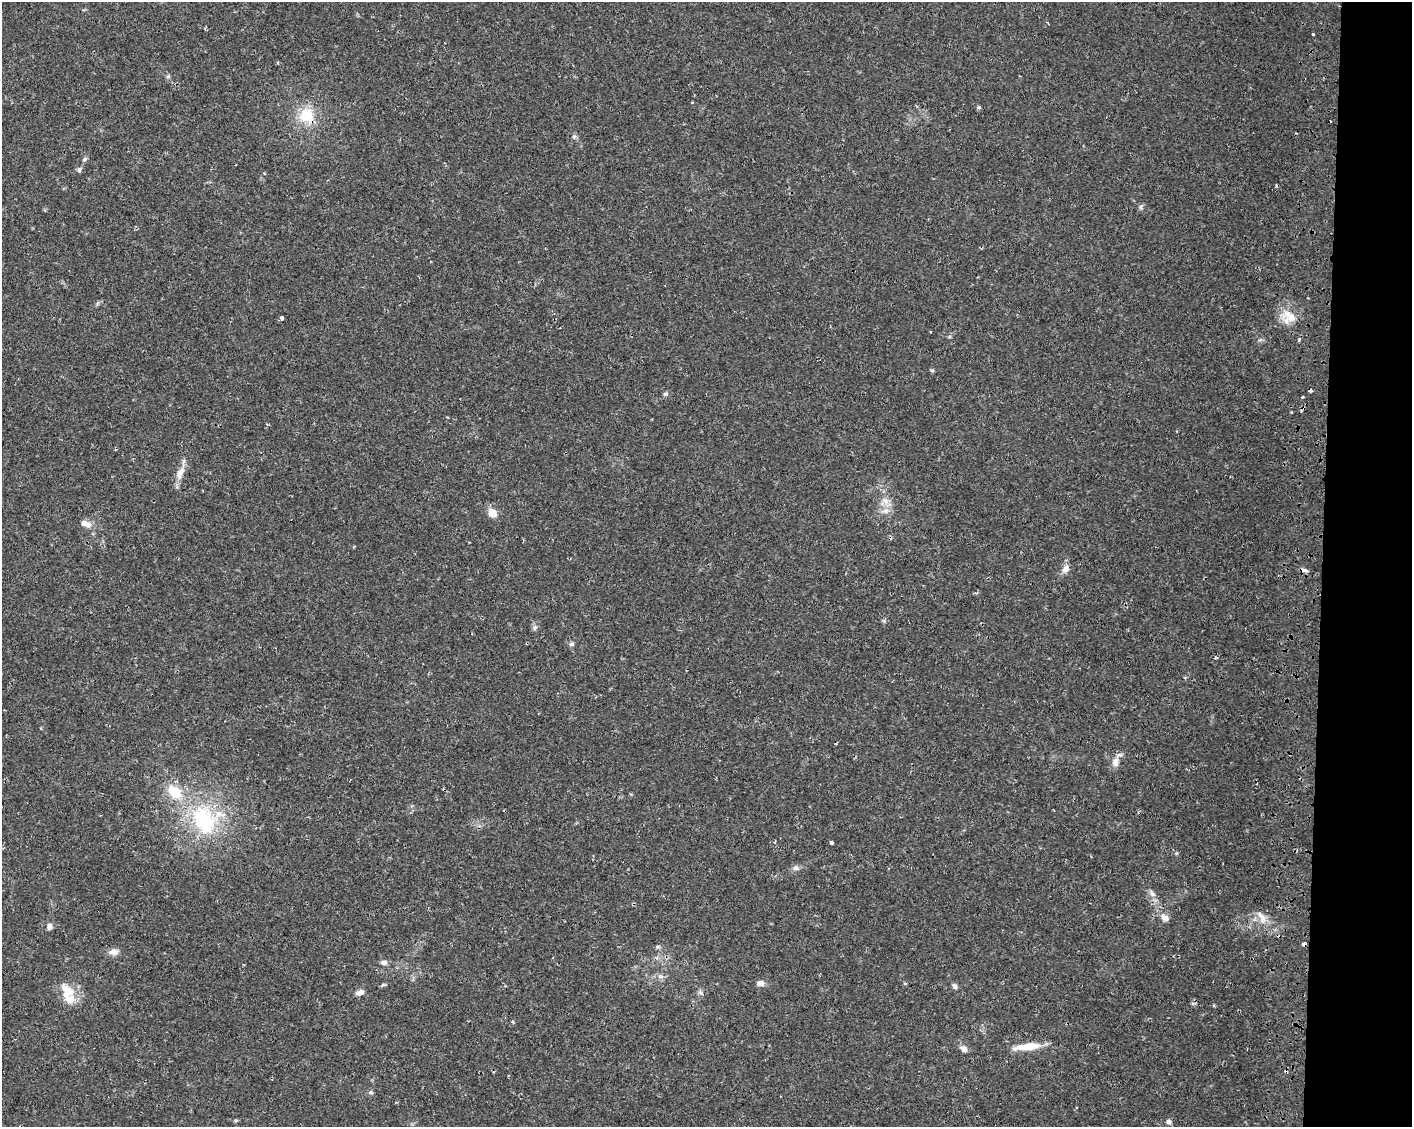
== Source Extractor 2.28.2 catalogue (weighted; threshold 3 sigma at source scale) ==
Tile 9 of 3 x 4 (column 3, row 3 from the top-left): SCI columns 3156-4565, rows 1185-2309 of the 4845 x 4632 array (HDU 1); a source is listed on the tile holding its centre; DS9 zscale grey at full resolution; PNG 1414 x 1129 px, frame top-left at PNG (2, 2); no overlay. Shown black and unused: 6% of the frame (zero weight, under 2 of 3 exposures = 5% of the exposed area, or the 3 px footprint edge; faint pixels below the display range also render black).
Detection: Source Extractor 2.28.2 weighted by HDU 2 'WHT'; one run over the whole footprint, this tile lists its part. Background 0.013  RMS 0.0027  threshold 0.0122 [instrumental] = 3 sigma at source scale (4.5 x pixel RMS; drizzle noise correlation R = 1.50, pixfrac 1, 0.0396/0.0396 arcsec/px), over >= 5 px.
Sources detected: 59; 4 cosmic-ray / hot-pixel residue — not listed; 4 inside a brighter listed object's ellipse — not listed separately; the other 51 listed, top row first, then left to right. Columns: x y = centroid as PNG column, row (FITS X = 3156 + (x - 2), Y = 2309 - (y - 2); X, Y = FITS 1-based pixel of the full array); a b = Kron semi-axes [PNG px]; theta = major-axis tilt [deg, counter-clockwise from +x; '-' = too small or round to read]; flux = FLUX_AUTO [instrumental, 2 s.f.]
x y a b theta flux
1313 34 3 3 - 0.66
168 76 6 4 19 0.36
692 102 4 2 - 0.23
978 107 5 4 - 0.68
306 115 21 20 - 8.2
574 136 6 5 - 0.58
84 159 6 5 - 0.5
79 170 7 5 74 0.61
1140 207 7 4 89 0.51
1308 298 2 2 - 0.29
1290 316 27 13 -28 4.4
282 318 3 3 - 1.2
1260 340 7 4 19 0.44
1299 340 3 3 - 0.76
932 371 6 4 0 0.37
665 394 7 5 13 0.57
1302 397 3 3 - 0.41
1302 410 5 3 - 1.2
180 473 21 9 65 2.8
886 501 14 7 -67 2.2
492 513 10 8 -41 3
86 524 15 8 -23 2
1065 569 13 9 58 1.7
1304 570 9 5 -8 0.9
535 627 8 6 73 0.74
572 644 8 5 26 0.54
1216 658 5 3 - 0.28
1115 762 14 9 81 2
204 820 48 34 -64 28
831 843 3 3 - 0.57
796 868 9 7 -22 0.92
1152 894 12 6 -52 1.2
1261 917 22 7 -68 2.4
1165 918 10 8 -32 1.5
49 927 9 6 88 0.97
1304 944 3 3 - 10
658 946 6 4 0 0.46
114 952 14 8 3 1.6
384 962 8 6 1 0.97
661 976 8 6 -1 0.96
760 983 9 7 -5 1.4
383 985 7 4 8 0.42
954 986 8 6 -56 0.72
68 992 25 15 -52 5.7
360 992 9 6 17 1.4
700 992 8 5 -58 0.63
1193 1004 7 4 -19 0.43
1028 1046 29 7 7 6.3
963 1049 10 7 -31 1.2
371 1093 7 6 - 0.59
1168 1122 7 6 - 0.82
Overlapping masked pixels (flux is a lower limit): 4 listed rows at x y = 306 115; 1302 410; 1304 570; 1304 944